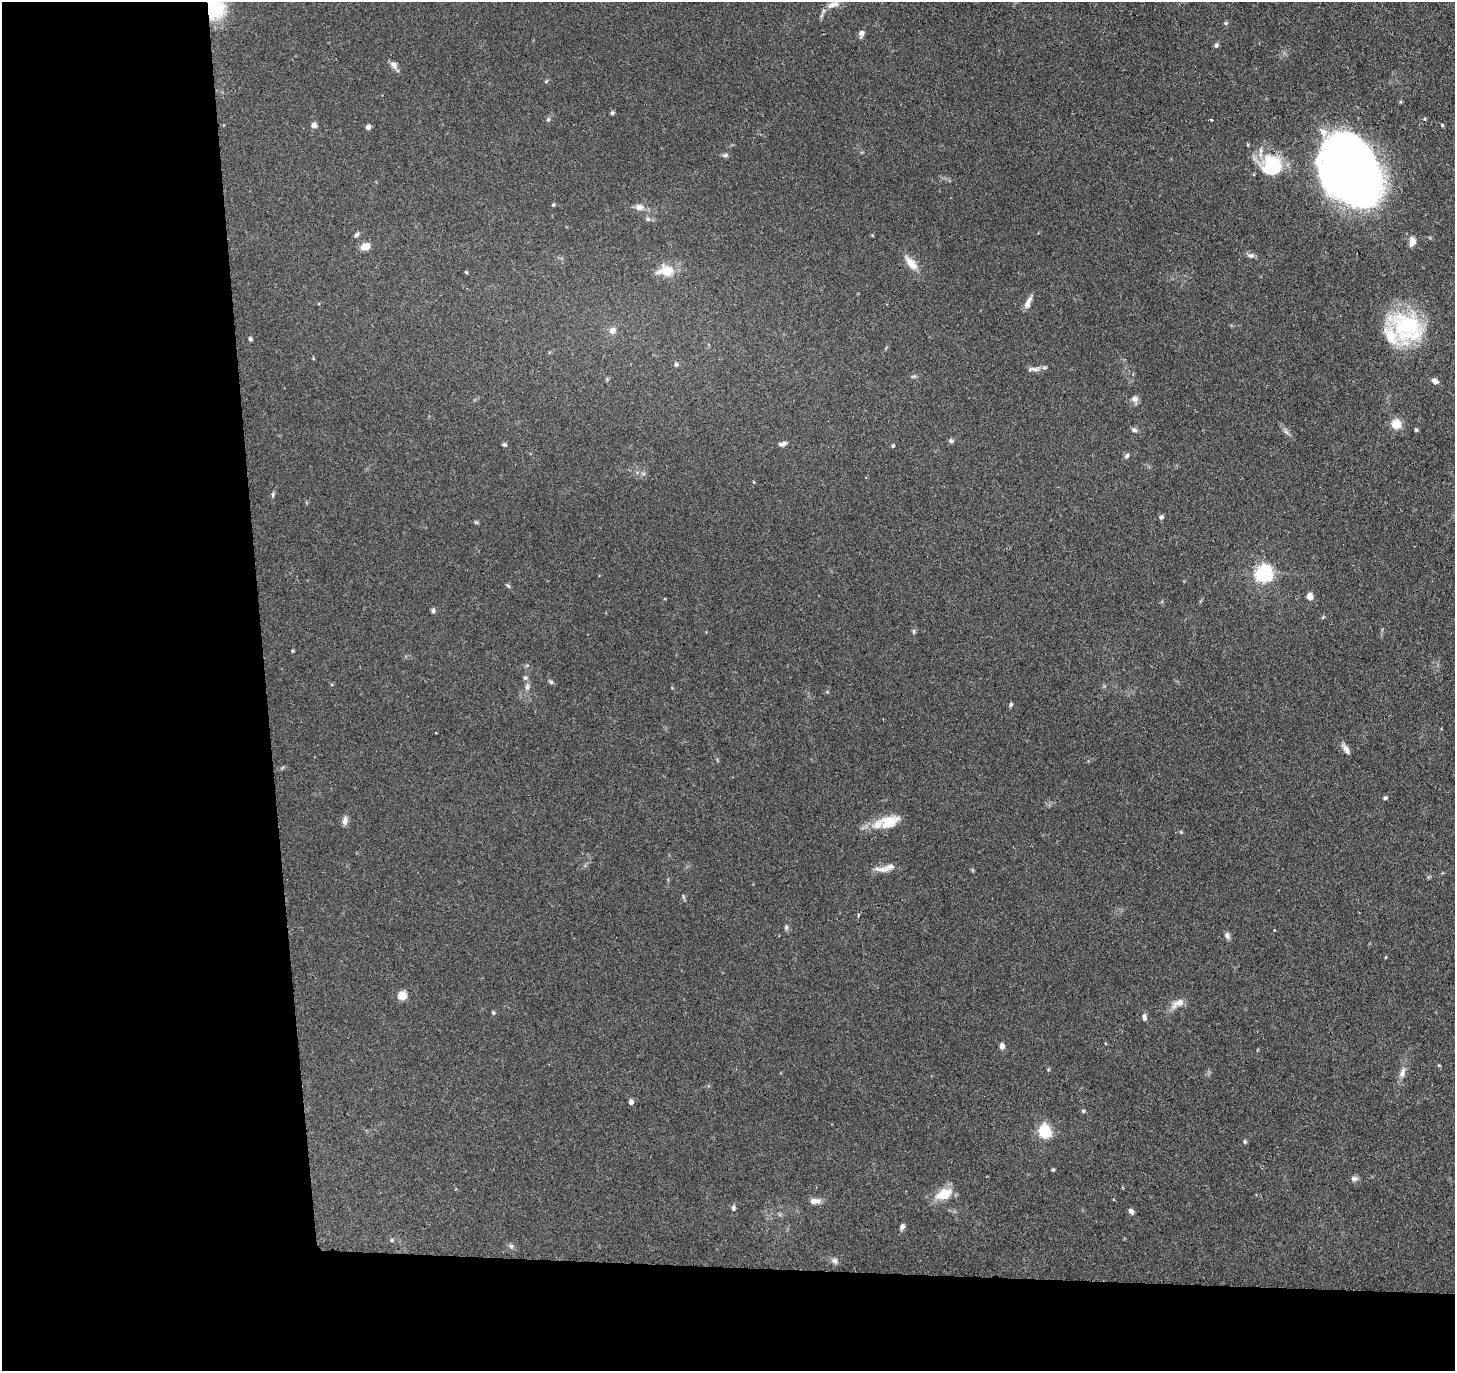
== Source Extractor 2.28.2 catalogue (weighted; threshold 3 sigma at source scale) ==
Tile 7 of 3 x 3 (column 1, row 3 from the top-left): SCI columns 1-1453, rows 113-1481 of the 4359 x 4331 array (HDU 1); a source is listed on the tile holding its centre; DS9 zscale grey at full resolution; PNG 1457 x 1373 px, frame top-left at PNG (2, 2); no overlay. Shown black and unused: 24% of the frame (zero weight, under 2 of 3 exposures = <1% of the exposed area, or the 3 px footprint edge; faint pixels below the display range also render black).
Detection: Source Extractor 2.28.2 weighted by HDU 2 'WHT'; one run over the whole footprint, this tile lists its part. Background 0.126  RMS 0.0067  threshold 0.03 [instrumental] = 3 sigma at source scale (4.5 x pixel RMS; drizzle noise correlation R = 1.50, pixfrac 1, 0.05/0.05 arcsec/px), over >= 5 px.
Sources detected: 98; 2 inside a brighter object's white glare — not listed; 3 inside a brighter listed object's ellipse — not listed separately; the other 93 listed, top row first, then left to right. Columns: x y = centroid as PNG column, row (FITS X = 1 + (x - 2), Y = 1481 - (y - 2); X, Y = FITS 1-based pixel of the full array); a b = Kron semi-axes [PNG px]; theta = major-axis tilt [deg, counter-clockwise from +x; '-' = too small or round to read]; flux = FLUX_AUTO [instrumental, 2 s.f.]
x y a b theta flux
833 4 20 8 26 6.8
213 7 21 16 -70 49
861 33 7 6 - 3
1216 45 5 5 - 1.5
394 66 14 7 -52 3.4
546 81 6 4 44 0.83
612 113 4 4 - 1.3
548 119 6 5 - 1.2
1211 119 3 3 - 2.4
314 125 7 7 - 2.4
1442 125 3 3 - 2.2
368 127 5 5 - 2.4
725 155 9 5 12 1.5
1273 163 29 19 -23 33
1353 173 59 44 -48 700
553 205 4 4 - 0.89
639 207 10 8 1 4
648 219 7 5 -17 1.6
357 234 8 5 50 1.6
1412 241 12 8 86 4.6
366 246 9 7 16 7.3
1251 255 9 7 1 2.2
911 263 22 9 -49 8.2
666 270 19 13 1 13
466 272 4 3 - 0.7
1028 302 18 6 66 4.2
1407 327 45 35 -34 64
612 331 7 7 - 4
250 339 4 4 - 1.5
313 358 4 4 - 0.6
676 365 6 5 - 1.4
1035 369 16 7 4 3.5
1133 374 4 3 - 0.76
913 376 8 4 9 1
1435 381 9 6 -29 2.7
1135 399 9 8 - 2.9
1396 424 5 5 - 40
1134 430 8 6 -29 1.8
1416 430 5 4 - 0.96
1286 431 10 5 -56 2.1
951 441 7 5 -73 1.3
783 444 11 6 10 2.2
504 445 6 4 -11 1.2
893 446 4 4 - 0.91
1127 456 7 5 58 1.8
754 482 4 3 - 0.5
273 495 7 4 83 1.1
1161 517 6 6 - 1.6
476 522 7 4 -35 0.84
1264 574 7 6 - 240
508 586 6 4 -33 0.98
1310 597 7 6 - 4.6
433 611 6 5 - 1.6
1323 617 6 4 45 0.76
914 631 8 4 -90 1.1
293 651 4 4 - 0.73
551 682 6 5 - 1.1
527 687 10 6 89 2.6
827 692 5 4 - 0.71
1011 704 6 5 - 1.3
436 733 2 2 - 0.54
1346 749 14 6 -54 3.8
1385 798 5 4 - 1.2
345 821 12 7 82 2.9
889 822 25 14 25 17
1181 832 6 4 -45 0.78
884 869 26 8 -3 5.7
859 916 4 4 - 1.3
786 927 7 5 71 1.3
1274 930 3 3 - 0.71
1227 936 9 6 -60 2.3
1385 957 4 3 - 0.54
402 995 8 8 - 7.9
1178 1003 21 9 27 6.4
493 1013 5 4 - 0.95
1144 1017 9 5 -81 2.2
1002 1046 8 6 -85 2.6
1438 1065 5 3 - 0.85
1402 1073 14 8 75 4.6
631 1102 6 5 - 2.6
1083 1111 5 4 - 1.1
1044 1131 6 6 - 98
1245 1142 5 4 - 1.1
1053 1170 5 4 - 0.81
1354 1178 10 6 5 2.2
944 1194 24 13 23 13
815 1201 16 7 2 4.3
733 1208 7 6 - 1.4
1131 1211 7 5 -54 2.4
902 1227 9 5 59 2.1
392 1240 5 5 - 1
511 1246 6 6 - 1.6
835 1261 8 7 - 2.2
Overlapping masked pixels (flux is a lower limit): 2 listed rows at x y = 213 7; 1353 173
Isophote crosses this tile's border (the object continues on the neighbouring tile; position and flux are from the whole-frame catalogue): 2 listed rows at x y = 833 4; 213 7